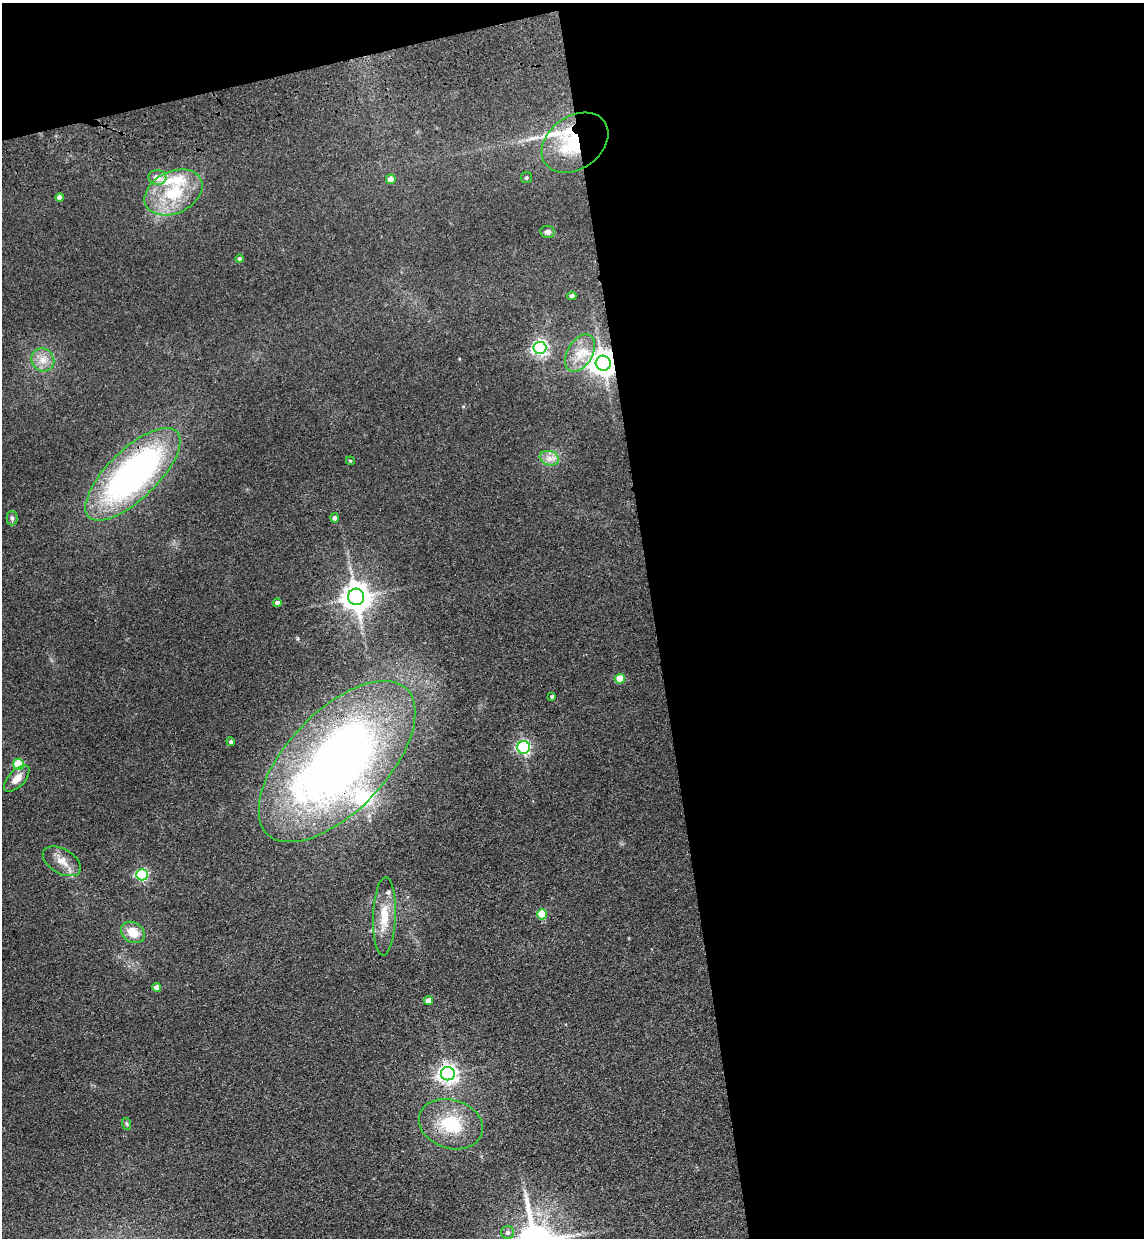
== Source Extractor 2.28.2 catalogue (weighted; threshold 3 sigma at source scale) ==
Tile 4 of 4 x 4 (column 4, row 1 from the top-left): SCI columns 3600-4741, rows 3824-5059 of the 5030 x 5177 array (HDU 1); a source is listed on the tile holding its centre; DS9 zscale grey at full resolution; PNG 1146 x 1240 px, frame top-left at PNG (2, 3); each listed source drawn as its Kron ellipse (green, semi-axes under 4 px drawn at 4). Shown black and unused: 46% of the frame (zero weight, under 3 of 4 exposures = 6% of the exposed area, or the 3 px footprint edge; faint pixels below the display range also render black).
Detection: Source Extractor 2.28.2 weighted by HDU 2 'WHT'; one run over the whole footprint, this tile lists its part. Background 0.0889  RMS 0.0068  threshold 0.0306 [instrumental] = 3 sigma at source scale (4.5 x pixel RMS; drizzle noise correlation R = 1.50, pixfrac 1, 0.05/0.05 arcsec/px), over >= 5 px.
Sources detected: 44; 6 inside a brighter listed object's ellipse — not listed separately; the other 38 listed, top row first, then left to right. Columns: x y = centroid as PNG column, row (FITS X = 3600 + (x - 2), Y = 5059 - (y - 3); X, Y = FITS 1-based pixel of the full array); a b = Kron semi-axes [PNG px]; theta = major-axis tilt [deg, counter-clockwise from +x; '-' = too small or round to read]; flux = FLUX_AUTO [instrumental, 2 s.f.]
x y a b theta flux
575 143 36 26 36 44
157 177 9 7 -8 6.1
526 178 5 5 - 1.1
391 179 5 4 - 6.8
173 192 30 21 25 35
60 197 4 4 - 4.5
547 232 7 6 - 2.4
239 259 4 4 - 1.2
572 296 4 4 - 3.5
540 348 6 6 - 220
580 353 20 12 59 12
43 360 12 11 - 7
603 363 7 7 - 730
549 458 10 7 -15 4.1
350 461 4 4 - 0.69
133 474 61 25 44 220
12 518 7 5 90 1.6
334 518 4 4 - 1.8
356 597 8 8 - 970
277 603 4 4 - 3
620 679 5 5 - 14
552 696 3 3 - 0.98
231 742 4 4 - 1.2
524 747 6 6 - 110
337 762 101 50 46 540
18 764 6 5 - 43
17 779 16 8 47 6.3
62 861 21 12 -30 8.5
142 875 6 5 - 93
542 914 5 5 - 26
384 916 39 11 88 16
133 932 12 9 -34 11
157 987 4 4 - 4.6
429 1001 4 4 - 6.8
448 1074 7 6 - 340
127 1124 6 4 -72 0.99
451 1124 33 24 -18 33
508 1232 6 6 - 2
Overlapping masked pixels (flux is a lower limit): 4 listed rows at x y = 575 143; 603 363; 133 474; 337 762